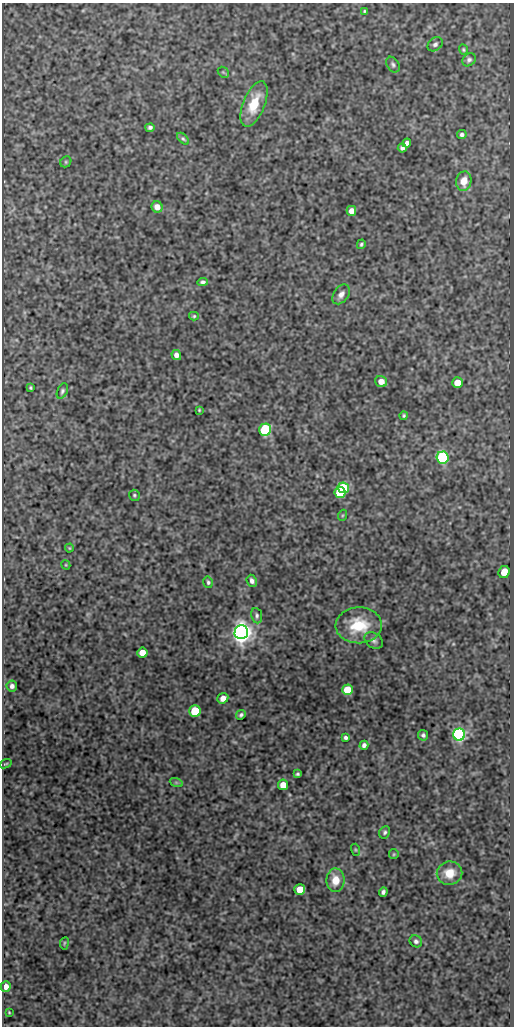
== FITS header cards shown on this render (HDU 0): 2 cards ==
NAXIS1  =                  512
NAXIS2  =                 1024

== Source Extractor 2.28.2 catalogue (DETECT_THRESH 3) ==
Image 512 x 1024 px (HDU 0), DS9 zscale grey, 1 PNG px = 1 image px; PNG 516 x 1028 px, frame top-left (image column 1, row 1024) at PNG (2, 3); each listed source drawn as its Kron ellipse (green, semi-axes under 4 px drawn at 4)
Background 290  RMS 0.76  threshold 2.28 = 3 sigma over >= 5 px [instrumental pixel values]
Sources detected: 67; all 67 listed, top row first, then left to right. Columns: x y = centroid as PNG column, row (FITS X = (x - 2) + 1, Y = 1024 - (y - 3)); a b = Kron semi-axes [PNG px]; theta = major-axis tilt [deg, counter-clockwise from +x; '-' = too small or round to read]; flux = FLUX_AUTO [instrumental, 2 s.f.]
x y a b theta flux
364 11 4 3 - 49
435 44 8 6 38 150
463 50 5 4 - 68
469 60 7 6 - 140
393 65 8 6 -56 130
223 72 6 4 -44 65
254 104 24 11 68 1400
150 127 5 4 - 120
462 135 5 4 - 120
183 139 7 4 -42 87
407 143 4 4 - 180
402 148 4 4 - 150
66 162 6 5 - 73
464 181 10 7 80 610
157 207 6 5 - 420
351 211 5 5 - 370
361 244 5 4 - 93
203 282 5 4 - 120
341 294 11 7 54 270
194 316 5 4 - 69
176 355 5 4 - 260
381 381 6 5 - 440
457 383 5 5 - 920
30 388 3 3 - 61
62 391 8 5 65 120
199 410 3 3 - 48
404 416 4 4 - 76
265 430 6 6 - 5500
443 458 6 6 - 9200
343 488 6 5 - 2400
340 492 6 5 - 3000
134 495 6 5 - 79
343 515 6 3 70 58
69 548 4 4 - 50
66 565 5 3 - 49
504 572 6 5 - 660
252 581 6 5 - 180
208 582 6 4 -74 99
257 616 8 5 -81 130
359 625 23 18 2 2000
241 632 7 6 - 53000
374 641 10 7 -37 180
142 653 5 5 - 720
12 686 5 5 - 190
347 690 5 5 - 1600
223 698 5 5 - 410
195 711 6 5 - 3000
241 715 5 4 - 120
423 735 5 5 - 130
459 735 6 6 - 15000
346 738 4 3 - 120
364 745 4 4 - 170
6 764 6 3 20 57
297 774 4 3 - 92
176 782 6 4 -19 69
283 785 5 5 - 640
385 832 6 5 - 110
356 850 6 4 -72 64
394 854 5 4 - 60
450 873 13 11 9 840
336 880 12 9 -89 780
300 890 5 5 - 1200
383 892 5 4 - 120
416 941 7 5 -40 140
64 943 6 3 81 55
6 986 5 5 - 490
9 1012 3 2 - 45